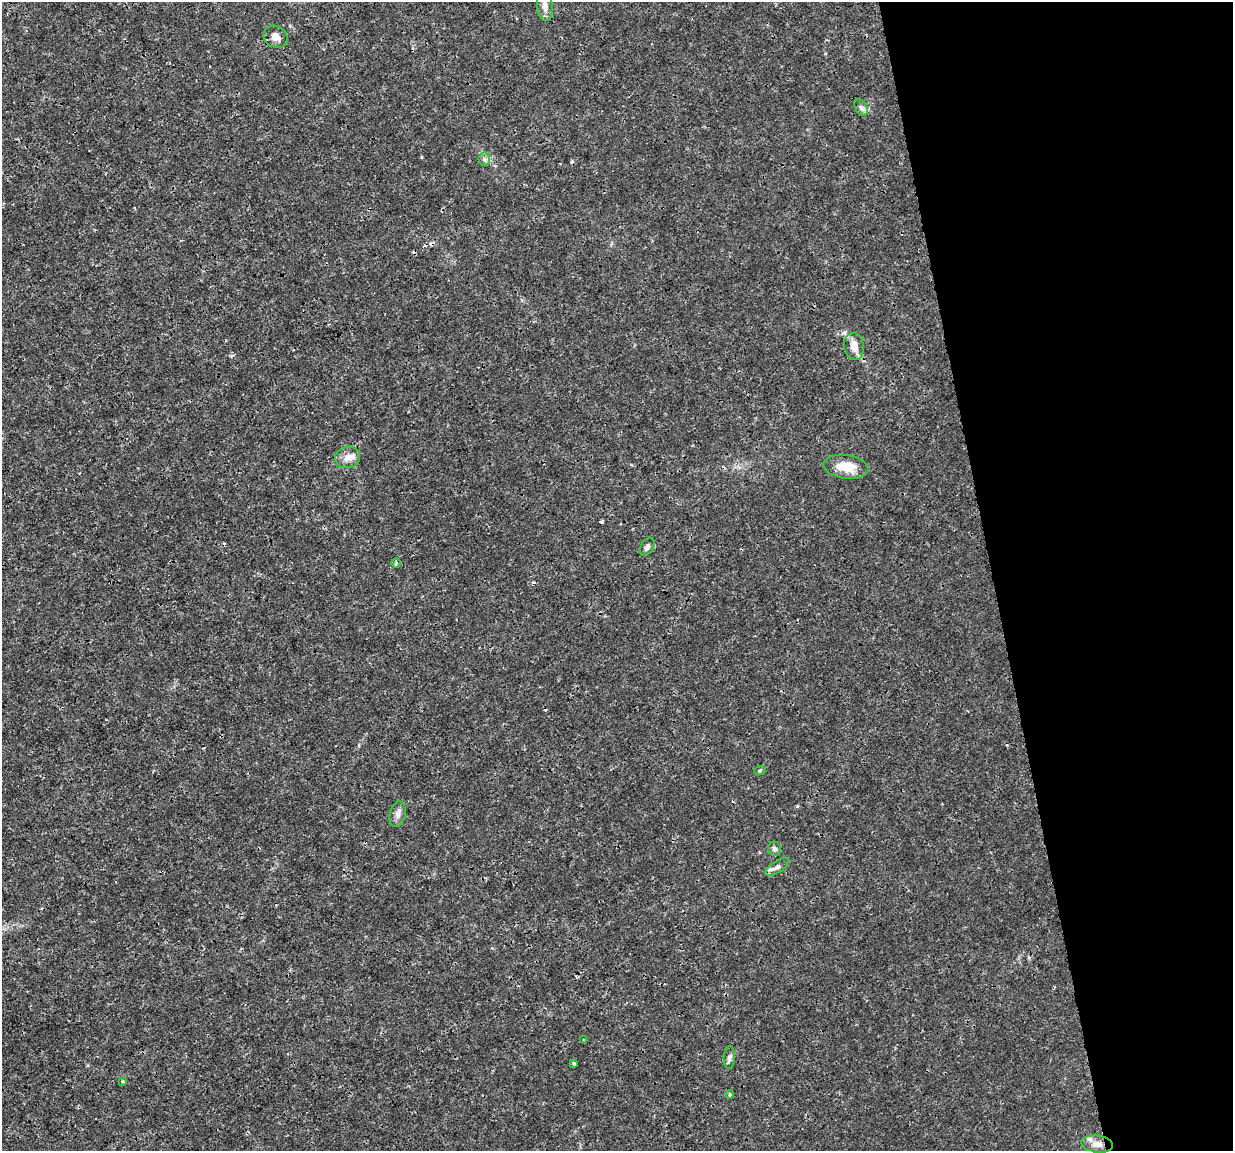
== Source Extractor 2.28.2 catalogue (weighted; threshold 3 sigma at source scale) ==
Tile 12 of 4 x 4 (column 4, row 3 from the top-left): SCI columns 3693-4923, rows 1227-2375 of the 4923 x 4703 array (HDU 1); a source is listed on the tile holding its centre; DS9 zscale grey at full resolution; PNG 1235 x 1153 px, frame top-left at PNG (2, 2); each listed source drawn as its Kron ellipse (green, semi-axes under 4 px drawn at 4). Shown black and unused: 20% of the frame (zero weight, under 3 of 4 exposures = <1% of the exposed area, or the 3 px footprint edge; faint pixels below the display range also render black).
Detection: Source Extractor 2.28.2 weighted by HDU 2 'WHT'; one run over the whole footprint, this tile lists its part. Background 0.00291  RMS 8.1e-04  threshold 0.00363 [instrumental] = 3 sigma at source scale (4.5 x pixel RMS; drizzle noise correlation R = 1.50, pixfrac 1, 0.0396/0.0396 arcsec/px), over >= 5 px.
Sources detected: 28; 7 cosmic-ray / hot-pixel residue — neither listed nor drawn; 2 inside a brighter listed object's ellipse — not listed separately; the other 19 listed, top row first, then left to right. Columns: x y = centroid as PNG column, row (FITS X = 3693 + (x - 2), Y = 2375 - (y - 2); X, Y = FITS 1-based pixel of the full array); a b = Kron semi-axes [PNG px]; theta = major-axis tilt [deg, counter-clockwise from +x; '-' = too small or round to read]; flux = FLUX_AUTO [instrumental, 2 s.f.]
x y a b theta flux
545 5 15 7 -83 0.58
276 37 12 10 -34 0.57
861 107 9 6 -62 0.24
484 159 6 6 - 0.21
854 346 13 10 -81 0.88
348 457 13 10 19 0.69
846 467 22 12 -8 1.6
647 547 10 6 58 0.27
396 563 4 4 - 0.14
760 770 6 3 20 0.11
398 814 13 8 77 0.42
774 849 7 6 - 0.21
777 867 14 5 32 0.31
584 1040 3 3 - 0.1
729 1058 11 5 87 0.25
574 1063 3 3 - 0.15
123 1081 3 3 - 0.081
730 1094 4 3 - 0.11
1097 1144 16 8 -8 0.61
Isophote crosses this tile's border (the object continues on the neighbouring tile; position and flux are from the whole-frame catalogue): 1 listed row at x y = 545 5